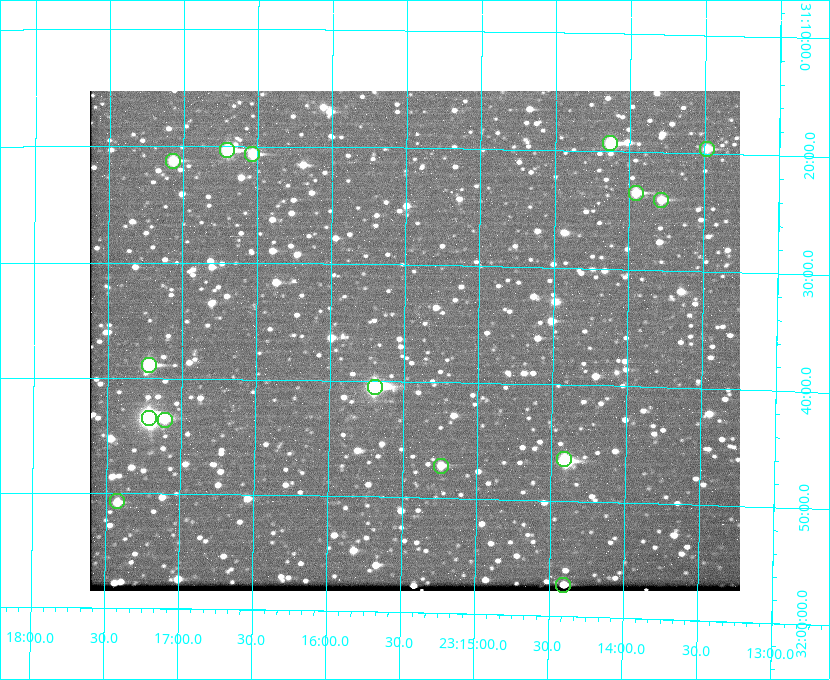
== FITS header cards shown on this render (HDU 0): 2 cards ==
NAXIS1  =                  650 / Width of table row in bytes
NAXIS2  =                  500 / Number of rows in table

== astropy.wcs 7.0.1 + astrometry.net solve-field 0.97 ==
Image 650 x 500 px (HDU 0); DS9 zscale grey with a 90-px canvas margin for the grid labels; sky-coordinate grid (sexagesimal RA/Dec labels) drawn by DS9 from the SOLVED WCS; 15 Tycho-2 reference stars matched to detected sources circled (green)
Header WCS: none
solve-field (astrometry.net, Tycho-2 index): SOLVED blind (the file carries no WCS)
Solved WCS: RA---TAN-SIP/DEC--TAN-SIP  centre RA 23:15:26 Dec +31:36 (348.86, +31.61 deg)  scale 5.16 arcsec/px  FOV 55.9' x 43.0'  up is +179 deg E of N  parity flipped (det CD > 0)
(file carries no celestial WCS; the grid is the blind solution)
Tycho-2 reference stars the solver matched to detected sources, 15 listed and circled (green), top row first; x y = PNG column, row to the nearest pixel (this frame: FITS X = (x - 90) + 1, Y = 500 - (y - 91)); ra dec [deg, ICRS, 3 dp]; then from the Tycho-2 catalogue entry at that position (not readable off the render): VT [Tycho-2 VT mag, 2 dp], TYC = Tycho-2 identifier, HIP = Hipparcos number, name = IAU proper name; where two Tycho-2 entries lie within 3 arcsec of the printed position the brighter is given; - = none
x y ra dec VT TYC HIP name
610 143 348.533 +31.321 8.95 2751-241-1 - -
707 149 348.371 +31.327 10.64 2751-1121-1 - -
227 150 349.176 +31.338 8.87 2752-38-1 - -
252 154 349.134 +31.344 10.32 2752-30-1 - -
173 161 349.268 +31.354 10.15 2752-13-1 - -
636 193 348.489 +31.392 10.19 2751-871-1 - -
661 200 348.446 +31.401 10.83 2751-661-1 - -
149 365 349.305 +31.647 9.68 2752-19-1 - -
375 387 348.924 +31.676 7.66 2752-472-1 114838 -
149 418 349.304 +31.724 8.18 2752-1095-1 114975 -
165 420 349.277 +31.726 11.07 2752-324-1 - -
564 459 348.603 +31.774 10.34 2751-877-1 - -
441 466 348.810 +31.787 10.96 2752-75-1 - -
117 501 349.356 +31.845 11.03 2752-240-1 - -
563 585 348.600 +31.955 10.66 2755-75-1 - -